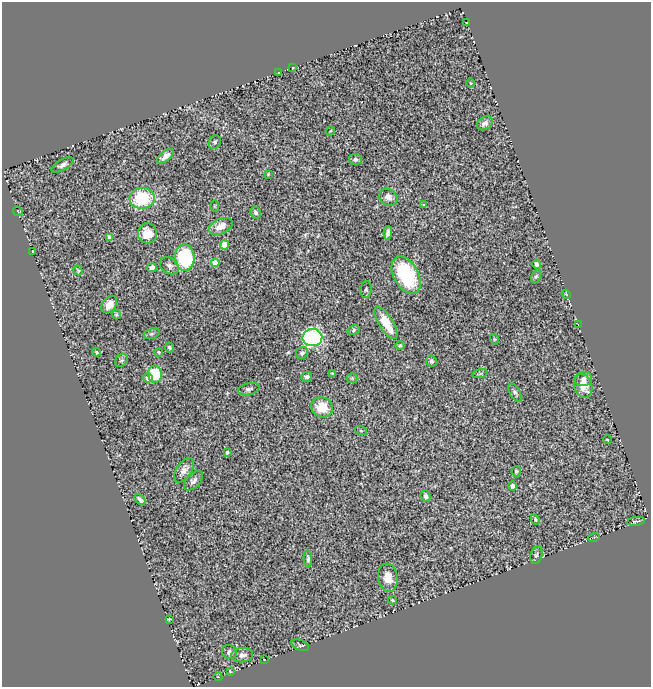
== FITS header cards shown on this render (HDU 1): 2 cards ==
NAXIS1  =                  649
NAXIS2  =                  685

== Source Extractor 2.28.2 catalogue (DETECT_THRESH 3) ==
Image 649 x 685 px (HDU 1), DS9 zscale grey, 1 PNG px = 1 image px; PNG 653 x 689 px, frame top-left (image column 1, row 685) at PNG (2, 2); each listed source drawn as its Kron ellipse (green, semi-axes under 4 px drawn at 4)
Background 0.641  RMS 0.039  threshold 0.117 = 3 sigma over >= 5 px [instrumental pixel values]
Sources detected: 82; all 82 listed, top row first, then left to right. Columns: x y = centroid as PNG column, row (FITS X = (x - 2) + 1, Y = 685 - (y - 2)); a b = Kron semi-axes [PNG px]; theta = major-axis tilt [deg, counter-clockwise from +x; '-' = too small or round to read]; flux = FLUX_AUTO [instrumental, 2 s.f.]
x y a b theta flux
467 23 3 2 - 1.4
292 68 3 2 - 1.8
279 73 3 2 - 2
470 83 5 3 - 2.3
485 123 8 6 34 11
330 131 4 3 - 1.9
215 142 7 6 - 5.9
165 156 10 5 38 15
355 159 6 5 - 7.4
62 165 12 5 30 10
268 174 3 2 - 2.4
388 197 10 8 -38 14
142 198 12 10 5 140
424 205 4 2 - 2
214 206 5 3 - 2.5
18 211 5 2 - 1.5
256 212 6 5 - 8.2
221 226 12 7 24 26
147 233 10 9 - 37
388 233 7 4 87 11
110 237 4 4 - 16
224 245 5 4 - 67
33 251 3 2 - 2
185 258 13 9 -86 200
215 263 4 4 - 38
536 264 5 3 - 8.9
169 266 10 8 -35 10
152 268 5 4 - 11
78 271 5 4 - 2.6
406 275 20 12 -61 210
536 276 7 4 61 4.2
366 289 8 5 84 5.1
566 294 5 3 - 2.3
109 304 9 6 53 24
116 315 5 4 - 3.5
386 323 18 7 -58 61
578 324 3 2 - 3.6
354 330 6 4 30 4.2
152 334 8 5 19 5
312 338 10 8 3 440
494 339 5 3 - 2.2
400 345 4 4 - 4.6
169 348 5 4 - 6.4
96 352 4 3 - 3.2
159 352 3 2 - 2.9
302 353 6 5 - 8.1
121 360 7 5 48 5.3
431 361 5 5 - 5.8
332 373 3 3 - 2.3
155 374 8 7 - 99
480 374 8 3 13 3.9
307 377 5 4 - 7.6
148 378 5 4 - 17
352 378 5 5 - 3.2
583 379 8 7 - 11
583 386 12 9 -74 29
249 389 11 6 13 8.2
515 393 10 5 -58 6.9
322 407 11 10 - 56
361 431 6 4 -19 3.1
607 440 5 3 - 1.9
227 452 3 3 - 4
184 470 14 7 57 17
516 471 5 5 - 4.8
193 481 12 6 46 11
512 486 5 4 - 7.3
426 496 6 4 -66 7.1
140 500 6 3 -46 7.9
535 520 5 4 - 2.7
636 521 9 3 7 3.9
594 537 6 3 20 2.2
536 555 9 6 73 7.5
308 559 9 4 -87 5.4
388 578 14 10 -83 30
392 600 4 3 - 3.2
169 619 3 2 - 2.5
300 645 9 5 -22 4.9
229 652 7 6 - 10
242 655 11 7 5 14
264 660 3 2 - 2.3
230 671 4 3 - 1.9
218 677 4 3 - 1.6